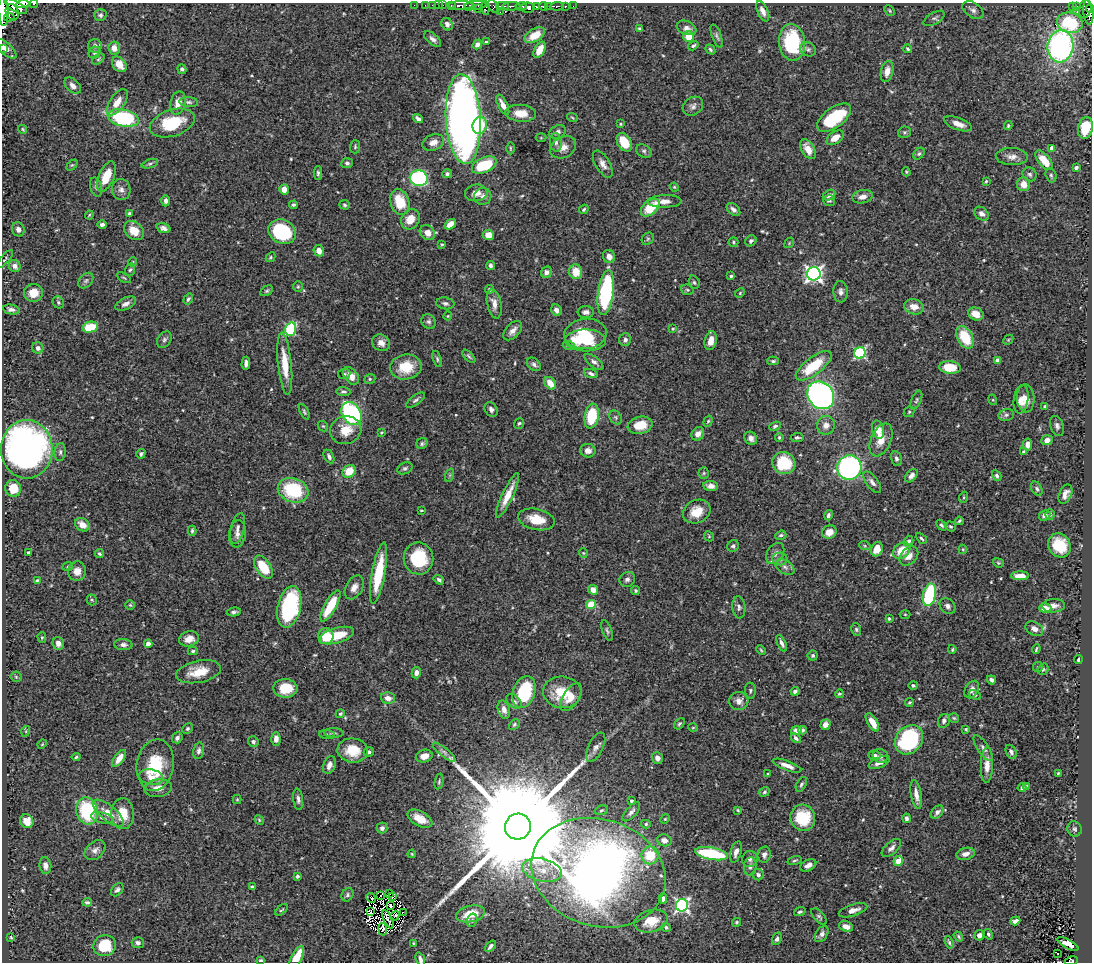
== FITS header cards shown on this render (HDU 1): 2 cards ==
NAXIS1  =                 1090
NAXIS2  =                  960

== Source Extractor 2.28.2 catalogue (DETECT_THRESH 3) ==
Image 1090 x 960 px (HDU 1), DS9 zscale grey, 1 PNG px = 1 image px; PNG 1094 x 964 px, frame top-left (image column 1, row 960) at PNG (2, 3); each listed source drawn as its Kron ellipse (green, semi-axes under 4 px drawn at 4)
Background 0.414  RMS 0.024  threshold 0.071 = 3 sigma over >= 5 px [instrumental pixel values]
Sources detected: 548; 7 with non-positive FLUX_AUTO (blend fragments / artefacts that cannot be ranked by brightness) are neither listed nor drawn; of the other 541, the 500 brightest by FLUX_AUTO listed and drawn (41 fainter detections omitted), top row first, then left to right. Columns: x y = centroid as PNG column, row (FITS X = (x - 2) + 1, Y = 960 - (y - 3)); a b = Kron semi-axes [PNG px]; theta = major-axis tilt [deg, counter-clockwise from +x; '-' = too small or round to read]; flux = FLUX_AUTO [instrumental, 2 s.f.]
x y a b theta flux
23 4 6 4 6 260
34 4 4 2 - 24
414 5 2 2 - 5.7
425 5 2 2 - 3.6
432 5 2 2 - 3.5
438 5 2 2 - 6.4
442 5 3 2 - 16
461 5 12 4 2 370
475 5 11 3 4 370
16 6 13 5 -30 540
451 6 3 3 - 36
469 6 5 4 - 140
493 6 7 4 -53 48
503 6 6 2 0 63
511 6 9 3 3 130
521 6 6 3 6 220
536 6 4 3 - 100
543 6 4 3 - 140
548 6 3 3 - 74
557 6 7 3 5 94
565 6 3 3 - 48
573 6 2 2 - 6.9
1072 6 3 2 - 5.6
1076 6 3 3 - 28
485 8 7 3 -88 35
528 8 6 5 - 260
1090 8 4 3 - 150
478 9 3 2 - 20
1085 9 9 6 79 150
973 10 11 7 -34 6.7
3 11 15 5 -87 670
763 11 11 5 -66 8.4
890 11 6 3 -47 1.8
1077 11 2 2 - 5.6
12 12 8 6 -70 230
500 12 2 2 - 6.6
1088 12 12 5 -85 370
100 15 6 6 - 4.1
9 17 5 3 - 51
934 18 11 5 30 4.6
1070 23 13 10 -13 47
447 24 6 5 - 6
686 28 10 6 -22 7.1
639 29 4 3 - 2.7
535 35 11 6 31 28
689 36 5 5 - 26
717 36 12 4 -69 4.3
433 39 10 5 -41 6.4
487 42 3 3 - 4.1
792 42 18 13 -83 100
477 44 5 4 - 6.8
95 46 7 7 - 6.1
693 46 5 4 - 2.8
1060 46 16 13 83 320
114 48 6 6 - 13
2 49 3 2 - 10
6 49 13 6 -42 9
710 49 5 4 - 3
808 49 8 6 -30 4.6
908 49 4 3 - 2.4
540 50 9 5 61 20
94 53 6 5 - 3.5
98 59 7 4 37 2.6
119 64 8 6 -51 19
182 69 5 4 - 3.7
887 71 11 6 78 15
73 86 10 6 -45 7.4
117 102 15 7 55 17
189 102 9 5 -5 3.9
178 103 12 7 76 16
503 105 11 4 -64 11
693 106 11 8 37 6.8
521 113 15 8 -5 23
572 117 5 3 - 1.5
123 118 16 8 -12 150
418 118 5 3 - 5
834 118 20 9 36 100
463 119 45 17 -87 1600
172 123 23 13 17 78
620 124 4 3 - 1.7
958 124 14 6 -20 14
480 125 8 7 - 42
1008 126 4 3 - 2
1085 128 11 7 79 43
23 129 5 4 - 1.8
558 132 9 6 25 5.6
904 132 6 6 - 3.2
541 138 5 3 - 1.6
835 138 9 6 34 17
433 142 11 8 20 12
556 142 9 6 -85 5.7
624 142 10 6 -58 35
355 147 6 5 - 2.6
563 147 14 10 27 14
510 148 6 3 -89 1.6
1052 148 4 4 - 8.6
808 149 11 6 -60 20
644 151 8 6 -33 4
919 154 6 5 - 2.9
1012 157 16 8 -2 12
1044 160 12 5 -52 33
347 163 6 5 - 3.9
150 164 8 4 18 3.3
603 164 15 7 -59 9.7
72 165 6 4 43 1.9
484 165 13 7 24 69
1076 167 4 3 - 4.3
906 172 4 3 - 1.8
318 173 6 4 -90 3.3
447 174 5 4 - 3.6
1030 174 7 6 - 4
1051 175 7 5 -72 3.2
106 177 16 7 68 29
419 178 9 8 - 210
986 181 4 4 - 1.8
1023 184 7 6 - 14
96 187 10 5 -75 4.6
674 187 4 4 - 1.8
284 189 5 5 - 14
121 190 10 9 - 8.3
476 193 11 8 7 13
829 195 6 5 - 6.4
483 196 9 8 - 6.5
863 197 10 6 14 11
166 201 5 4 - 5.1
664 201 17 6 1 11
829 201 6 5 - 3.4
400 202 13 9 -72 42
293 205 4 4 - 2.7
345 205 5 4 - 2.5
650 208 11 7 41 47
584 209 5 4 - 2.8
733 209 8 5 -42 5.8
129 214 4 4 - 3.7
982 214 8 6 -40 6.2
89 215 4 3 - 1.7
410 219 10 9 - 24
450 224 6 4 35 17
102 225 5 3 - 4.9
164 228 7 5 -18 6.5
18 229 7 6 - 8.3
134 231 11 8 -42 25
282 232 14 11 -28 110
427 233 8 7 - 13
488 235 5 5 - 21
648 239 7 5 46 2.3
751 241 6 5 - 3.9
733 242 5 4 - 2.2
789 243 6 4 50 2
442 244 3 3 - 2
319 251 6 5 - 12
609 256 7 6 - 11
270 257 5 4 - 2.1
5 259 11 4 49 2.9
133 262 5 4 - 1.7
15 266 6 5 - 11
491 266 4 4 - 4.7
130 270 6 4 68 2.8
546 272 6 5 - 6.4
576 272 7 6 - 25
814 274 7 6 - 620
731 276 4 4 - 2.4
124 278 8 3 -30 2
86 281 9 6 49 4.6
694 282 7 5 -72 3.3
298 287 5 4 - 2
489 289 4 4 - 3.3
687 290 7 5 -21 2.4
267 291 7 4 31 2.6
841 292 10 7 -87 6.6
33 293 9 9 - 24
606 293 22 8 82 190
740 293 5 4 - 1.9
188 299 6 4 57 3.1
58 302 6 5 - 2.8
445 303 9 6 -9 4.7
126 304 11 6 26 7.7
494 304 15 7 -78 13
914 307 10 7 -13 16
11 309 8 5 -11 5.7
556 310 6 5 - 8.2
586 312 8 6 -1 6.3
976 314 8 6 -22 15
448 316 4 4 - 1.6
429 321 7 7 - 4.5
90 327 7 5 13 45
291 329 7 5 72 140
673 329 4 4 - 1.9
513 331 11 6 48 9.9
585 334 21 15 6 90
965 337 12 7 -62 55
164 340 9 6 58 4.4
585 340 20 11 -1 39
625 340 6 6 - 6.2
1008 340 6 4 46 1.8
711 341 9 6 77 17
381 343 9 8 - 9.9
569 346 6 4 -18 2.2
38 348 6 5 - 6.5
860 353 6 5 - 190
469 356 8 4 -44 2.9
437 359 8 4 -72 2.9
998 360 4 4 - 16
773 361 6 4 1 2.6
594 362 11 5 -38 6.5
246 363 7 3 85 5.2
285 364 31 7 -84 37
534 364 8 5 -42 4.3
814 366 21 8 37 61
406 367 16 12 7 40
950 367 11 6 -4 36
344 374 6 5 - 2.5
591 374 7 4 -21 5.2
351 376 10 6 -52 20
370 379 6 4 22 2.4
550 383 7 5 -51 20
343 392 7 4 -5 3.5
821 395 15 12 -51 680
1026 398 14 9 -87 15
1021 399 14 7 81 12
416 400 11 5 36 4
916 400 10 5 67 3.3
993 400 5 3 - 1.5
1045 407 4 4 - 4.4
491 409 8 6 -55 6
304 412 8 4 -62 2.6
909 412 6 4 44 2.3
352 413 12 9 -57 300
1006 415 8 6 15 4
592 416 12 7 79 75
616 417 8 5 -56 3.4
708 421 6 4 70 2.5
519 423 5 4 - 2.5
640 425 12 8 13 32
826 425 9 9 - 11
323 426 6 4 -43 2.3
775 426 6 4 23 2.8
1057 426 10 6 -70 5.6
346 430 15 14 - 30
878 430 9 6 -77 25
381 432 3 2 - 1.6
698 434 7 6 - 9.3
779 437 4 3 - 2.2
751 438 7 6 - 7.6
797 438 6 4 6 4.1
881 440 17 10 67 21
1047 440 5 5 - 9.4
422 444 6 5 - 2.9
1028 444 6 4 80 11
27 449 29 26 -90 880
588 451 8 6 -10 10
60 452 9 5 83 4.3
1024 452 4 3 - 2.9
141 454 5 4 - 2.8
329 456 7 5 -62 5
896 459 7 5 -75 4.5
784 463 12 11 - 77
849 467 12 12 - 310
405 468 8 5 26 3.7
349 471 7 6 - 32
704 473 5 5 - 2.5
450 475 7 4 72 2.5
911 476 8 5 47 6.8
997 476 5 4 - 3.7
872 482 12 6 -53 7.7
711 486 7 5 -4 8.1
13 488 8 8 - 36
1037 489 7 5 -61 3.8
293 490 15 12 -20 100
1065 494 10 6 65 9.5
508 495 24 5 65 24
964 497 6 3 72 2
421 510 3 2 - 1.7
697 511 14 11 26 28
1050 514 5 4 - 3
828 515 5 4 - 3.5
1045 515 6 5 - 7.6
536 519 18 10 -12 34
959 521 4 3 - 2.5
82 525 8 6 -36 16
941 525 6 4 -48 2.9
950 526 5 4 - 2.7
238 529 16 6 77 7.5
192 531 5 3 - 2.7
829 532 7 6 - 14
237 534 14 8 83 9.2
781 535 6 4 22 3.5
709 536 5 4 - 2.2
921 538 6 3 -45 2.4
909 541 5 4 - 4.5
1059 545 13 10 -56 51
733 546 6 5 - 3.8
865 546 6 4 -18 1.8
877 549 7 5 69 17
963 549 5 3 - 1.5
902 551 10 7 41 29
28 553 4 3 - 6.7
583 553 5 4 - 1.8
775 553 11 8 56 9.1
99 554 5 4 - 3.1
909 556 11 7 46 13
418 558 16 15 - 70
780 559 7 6 - 5
998 563 6 4 -21 2.2
68 566 5 3 - 1.5
263 567 13 7 -56 47
785 567 10 6 -31 5.9
77 571 10 9 - 14
378 573 31 6 80 70
1020 576 9 4 0 15
627 579 8 7 - 5.4
37 580 3 2 - 1.7
439 580 5 4 - 4.1
354 587 13 8 61 12
593 590 5 4 - 13
636 591 4 4 - 2.4
929 595 11 6 77 140
92 600 5 5 - 2.3
591 604 5 4 - 57
130 605 5 4 - 2.1
330 606 17 6 60 60
947 606 9 7 -46 5.8
1053 606 11 6 2 10
289 607 21 11 77 170
739 607 11 6 -84 5.1
1045 608 6 4 -15 19
234 612 7 4 10 3.6
905 614 5 3 - 1.6
889 619 4 3 - 2.8
856 629 6 5 - 3.1
1034 629 9 6 -29 8.5
607 631 11 4 -69 3.6
326 636 8 7 - 48
336 636 18 7 16 45
42 637 5 4 - 2.1
189 639 10 7 13 13
58 643 6 5 - 8.8
782 643 9 4 -67 5.6
148 644 4 4 - 11
123 645 9 5 -4 5.5
952 649 4 3 - 2
1036 649 5 2 - 2.1
761 650 5 3 - 1.7
193 651 5 4 - 2.5
813 655 5 5 - 2.8
1078 660 4 3 - 2.7
1038 667 5 5 - 2.2
1043 669 6 5 - 2.8
199 672 23 11 12 34
416 673 6 4 76 7.4
16 677 5 5 - 2
991 680 5 3 - 4.2
913 685 5 4 - 3.8
285 688 12 9 0 42
972 689 9 6 61 7.4
750 690 8 5 -87 3
795 691 4 4 - 4.3
524 692 16 11 71 99
562 692 19 16 -6 46
839 694 4 4 - 2.7
975 695 6 4 -30 2.7
571 697 16 7 58 14
388 698 7 5 -15 11
514 701 9 5 -42 5.2
739 701 9 9 - 11
909 702 5 4 - 2
504 710 9 6 -74 7.8
340 714 5 4 - 2.5
954 718 5 5 - 2.1
944 721 7 5 64 5
872 722 10 4 -58 19
514 724 6 4 41 2.7
679 724 6 4 49 2.5
825 725 5 5 - 9.7
693 728 5 3 - 1.6
187 729 5 4 - 3.2
966 729 4 4 - 1.9
802 730 4 4 - 4
26 731 5 3 - 1.5
796 731 5 4 - 9.3
334 733 10 4 -2 4
327 735 8 4 -3 3.2
177 738 6 5 - 5.1
796 738 6 4 -46 3.9
276 739 7 4 -88 9.9
909 740 16 12 51 200
253 742 5 5 - 5
42 744 5 4 - 1.6
596 747 16 7 64 8.5
983 748 15 5 -56 6.4
353 750 15 12 -7 37
199 751 8 5 77 5
369 752 5 4 - 3.6
444 752 14 4 -39 6.4
1011 752 7 5 -66 5.2
875 755 6 5 - 5.2
424 756 8 6 14 11
880 756 8 6 -22 5.4
76 757 4 4 - 2.6
119 758 10 5 56 16
657 758 6 5 - 9
879 763 11 5 24 7.8
155 765 26 18 81 73
329 765 9 6 69 8.2
987 765 18 6 88 15
787 766 15 5 -20 11
1058 773 3 2 - 1.6
768 774 3 3 - 1.9
151 777 12 7 -12 13
439 782 8 4 80 2.3
801 784 8 4 62 3.2
1026 787 4 3 - 3.7
158 788 14 9 8 15
1022 788 4 3 - 3.3
764 792 5 4 - 2.8
916 794 14 5 -80 12
237 799 4 4 - 1.5
298 799 11 5 -83 5.7
631 801 3 3 - 3.2
601 810 6 4 20 2.8
738 810 4 3 - 1.9
87 811 13 11 -76 110
631 812 12 5 48 6.1
937 812 7 5 45 5.6
108 813 19 7 -40 18
123 814 15 11 -87 31
102 818 11 5 -13 5.9
803 818 13 12 - 61
906 818 5 4 - 4.6
420 819 13 7 -30 24
665 819 5 4 - 1.9
259 820 5 4 - 2
27 821 7 6 - 15
646 824 5 4 - 2.6
518 827 13 12 - 96000
382 828 5 5 - 4.3
1075 829 8 7 - 3.3
664 840 7 6 - 8.8
891 848 12 6 41 7
95 850 12 8 41 8.3
736 852 11 5 74 8.1
412 854 4 4 - 1.6
711 854 17 6 -10 110
965 854 9 6 13 10
650 855 9 8 - 48
764 855 8 6 76 6.6
750 859 8 7 - 5.7
794 861 7 4 14 2.5
898 861 5 4 - 43
808 865 8 5 28 8.7
45 866 8 6 -83 7.1
750 866 9 6 83 5.4
542 870 20 11 -13 31
598 873 68 53 -17 2200
758 875 6 5 - 4.2
297 876 4 3 - 3.6
252 887 4 3 - 3.7
117 890 7 5 47 4.5
389 894 4 2 - 8.1
348 895 7 5 58 3.6
381 896 2 2 - 3.3
392 897 2 2 - 2.7
371 898 5 2 - 3.3
663 898 5 4 - 7.6
87 902 5 3 - 3.2
390 905 3 3 - 1.9
682 905 6 6 - 340
281 910 7 2 39 1.9
853 910 15 5 17 11
370 911 4 3 - 1.7
800 912 6 4 20 2.9
403 913 4 2 - 2.7
470 914 14 8 12 37
395 916 5 3 - 1.8
819 917 10 5 -48 3.6
388 919 10 2 -64 3.8
472 920 7 5 75 3.1
651 921 17 11 14 28
1015 921 5 4 - 6.4
737 922 4 4 - 2.5
846 926 7 5 -19 10
666 927 5 4 - 2.8
383 929 6 3 -81 3.3
822 934 9 6 55 6
988 934 6 4 -58 3.3
979 935 5 5 - 6.2
958 936 5 4 - 2.6
11 937 3 2 - 1.7
777 939 6 4 67 4.6
949 942 6 4 -69 2.7
138 943 6 5 - 5.1
414 943 3 3 - 1.7
1068 944 12 4 -28 10
105 946 11 10 - 64
490 946 7 3 50 5
1058 953 4 3 - 3.7
297 957 12 5 62 29
420 959 7 4 -70 5.2
261 960 4 3 - 2.4
1071 961 6 4 10 48
At the frame edge (FLAGS 8, measured only in part): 10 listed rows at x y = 23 4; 34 4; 16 6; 1090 8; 3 11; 2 49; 297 957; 420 959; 261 960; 1071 961
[41 fainter detections neither listed nor drawn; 7 non-positive-flux detections neither listed nor drawn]